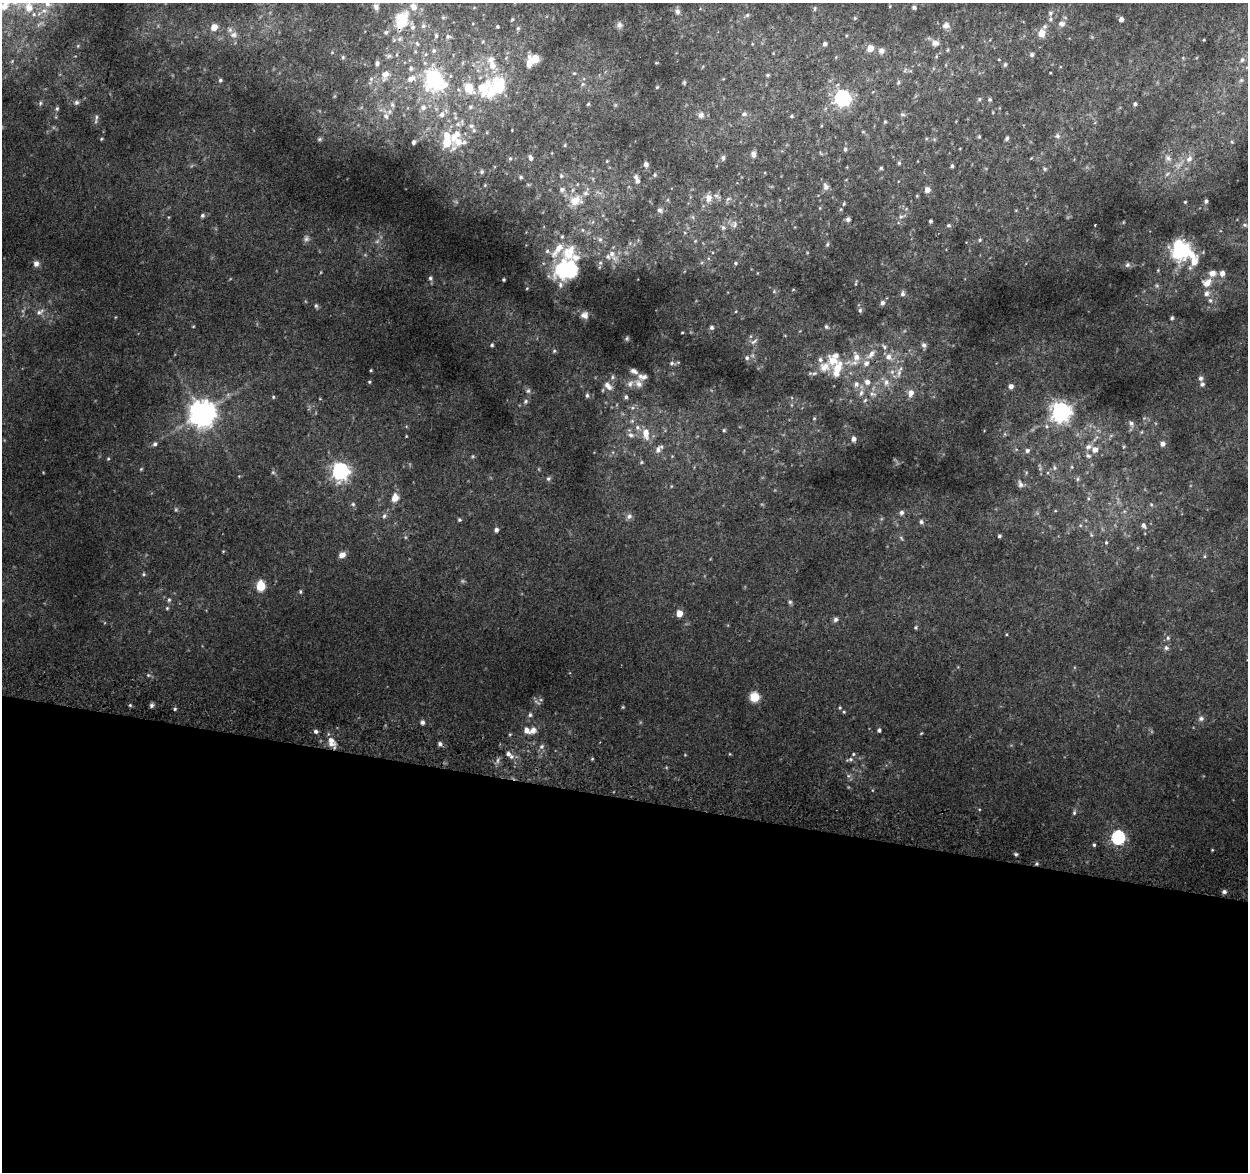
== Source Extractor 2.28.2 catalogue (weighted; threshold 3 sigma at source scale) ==
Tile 14 of 4 x 4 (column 2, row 4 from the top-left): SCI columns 1254-2499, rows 266-1435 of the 5008 x 5270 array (HDU 1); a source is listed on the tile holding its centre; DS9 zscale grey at full resolution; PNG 1250 x 1174 px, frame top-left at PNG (2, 3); no overlay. Shown black and unused: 32% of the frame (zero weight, under 2 of 3 exposures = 2% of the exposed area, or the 3 px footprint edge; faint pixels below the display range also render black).
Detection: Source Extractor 2.28.2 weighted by HDU 2 'WHT'; one run over the whole footprint, this tile lists its part. Background 0.0812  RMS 0.015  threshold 0.0656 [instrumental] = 3 sigma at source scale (4.5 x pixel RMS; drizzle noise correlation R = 1.50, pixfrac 1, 0.0396/0.0396 arcsec/px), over >= 5 px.
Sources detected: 322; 5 too faint to see at this stretch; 2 inside a brighter object's white glare — not listed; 38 inside a brighter listed object's ellipse — not listed separately; the other 277 listed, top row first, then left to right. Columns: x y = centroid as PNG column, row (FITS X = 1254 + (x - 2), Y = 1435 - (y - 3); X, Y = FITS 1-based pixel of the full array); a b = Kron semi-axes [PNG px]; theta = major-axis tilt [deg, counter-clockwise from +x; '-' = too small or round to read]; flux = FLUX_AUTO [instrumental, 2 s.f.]
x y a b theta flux
47 4 8 7 - 5.5
4 6 9 9 - 12
890 6 4 3 - 1.3
376 7 9 7 -74 6.7
914 7 6 5 - 3
815 8 6 4 -85 1.8
677 12 8 6 -85 5.8
1050 13 7 6 - 3.7
747 15 6 5 - 2.7
855 18 5 5 - 1.8
1121 19 4 4 - 7.2
402 20 20 17 84 51
512 20 5 3 - 1.9
1062 24 9 8 - 6.8
619 25 9 8 - 5.5
946 25 10 9 - 7.7
423 26 7 6 - 4.3
497 26 3 3 - 1.8
214 27 5 5 - 18
518 28 6 5 - 2.6
386 32 7 6 - 2.8
1042 33 10 8 80 15
234 35 11 8 6 7.8
436 35 6 4 -89 2.8
448 36 7 6 - 3.1
483 42 5 4 - 1.7
935 43 10 7 -1 7.2
417 44 7 5 -68 2.3
825 44 4 4 - 4.2
870 48 5 5 - 20
947 50 6 4 88 1.5
434 51 6 6 - 3.2
881 51 8 8 - 6.4
1032 55 5 5 - 3.4
389 56 8 4 44 2.8
343 57 5 5 - 2.1
534 60 12 8 29 32
1242 60 7 6 - 4
377 63 5 5 - 3.7
1005 64 5 5 - 2.4
492 65 13 11 -61 16
411 68 6 6 - 3.1
574 73 5 4 - 1.6
385 75 14 9 64 11
768 75 5 4 - 1.6
371 79 6 5 - 2.6
411 79 12 7 28 10
434 79 19 14 -85 140
220 80 5 4 - 2.6
1241 80 6 6 - 2.8
684 82 6 5 - 1.9
898 82 6 4 61 2
583 84 6 6 - 2.7
499 86 15 13 -88 69
657 87 5 4 - 1.5
483 89 21 17 -56 37
842 98 7 6 - 430
979 99 5 4 - 2.1
990 99 4 4 - 2.4
76 102 7 6 - 3.5
40 103 6 5 - 2.4
588 104 5 4 - 1.6
1135 104 5 4 - 2.9
392 105 7 5 -64 3.2
470 107 7 5 17 2.6
57 108 6 4 74 2.5
423 108 8 7 - 5.7
442 114 8 7 - 7.3
744 114 8 6 8 4
902 114 7 5 -7 2.7
701 115 9 8 - 5.5
386 116 9 6 -62 6.8
791 116 4 4 - 1.6
96 117 9 5 82 3.4
885 122 4 3 - 1.7
456 135 22 11 53 30
1057 136 7 7 - 3.7
979 137 4 4 - 1.7
1007 138 6 4 60 2.4
101 139 4 3 - 1.2
319 139 6 5 - 2.1
413 142 5 4 - 3.1
1232 142 5 4 - 1.6
565 145 5 3 - 1.4
845 149 5 4 - 2.2
753 154 7 6 - 5.5
510 158 4 3 - 2
530 158 6 4 -77 4.2
723 158 6 6 - 3.7
1168 158 9 7 -46 6.6
1189 159 10 7 48 8.5
607 161 4 4 - 1.1
899 163 5 4 - 1.7
646 164 5 5 - 6.1
952 166 4 3 - 2.5
881 168 4 4 - 1.9
1045 169 5 4 - 2.2
482 172 5 4 - 2.2
1167 174 7 4 45 2.7
655 175 6 5 - 2.1
561 176 6 4 -70 2
521 177 4 3 - 2
637 181 5 5 - 5.3
826 186 10 7 -72 6.2
562 190 8 7 - 4.2
927 190 5 5 - 9.4
917 196 4 3 - 1.3
709 198 11 9 86 11
728 199 7 5 43 3.2
575 201 17 13 10 22
1206 201 5 4 - 3.3
1185 202 4 3 - 1.4
659 210 6 5 - 3.8
202 215 6 5 - 2.9
901 216 8 4 8 3.1
848 219 6 5 - 3.9
931 221 4 3 - 2.7
734 224 11 6 78 5.5
948 225 5 5 - 2.6
1095 225 2 2 - 1.2
1245 225 7 5 -22 2.5
723 228 7 6 - 4
306 239 8 6 33 4.3
600 240 6 5 - 2.7
980 240 5 4 - 1.8
827 244 6 5 - 2.2
547 251 6 6 - 3.8
1185 251 18 10 64 63
569 252 89 20 62 110
612 254 19 7 -62 11
1194 262 15 9 70 16
735 263 5 4 - 2.2
36 264 8 7 - 6.1
1127 265 7 6 - 3.7
1222 273 6 5 - 7.9
430 278 6 5 - 3
504 280 3 3 - 1.9
856 283 8 3 69 1.6
1207 283 13 10 27 14
527 288 4 3 - 1.3
793 290 5 3 - 1.1
774 291 5 5 - 2
1206 293 8 7 - 5.7
903 294 6 5 - 3.8
882 303 5 5 - 4.3
316 306 6 5 - 2.5
860 310 6 5 - 2.7
40 312 12 6 33 6.4
584 315 11 9 -21 8.3
1172 318 5 4 - 2.2
193 326 4 3 - 1
712 327 5 5 - 3.2
826 327 5 4 - 2.2
682 332 4 2 - 1.2
627 338 7 5 -90 2.4
754 341 11 5 38 4.2
492 345 4 4 - 2.1
924 345 7 6 - 4.5
884 347 9 5 -40 3.8
554 351 5 5 - 2.2
871 354 15 7 49 11
856 357 12 8 -83 13
888 357 9 8 - 9.5
747 358 6 6 - 3.8
833 361 19 13 -31 25
672 363 7 5 17 3.3
371 370 3 3 - 1.2
634 371 10 6 -25 6
892 372 7 6 - 4.6
899 373 15 5 80 8.2
612 377 6 5 - 3.1
1200 378 6 5 - 4.2
369 382 4 3 - 1.6
867 382 7 7 - 7.7
886 382 10 8 -86 8.6
638 383 12 9 -53 9.9
856 384 7 7 - 6
1202 384 5 5 - 3.8
608 386 15 9 -47 11
1011 386 5 5 - 7.5
528 391 8 6 73 3.3
861 393 10 6 74 5.6
911 393 9 7 74 10
873 394 11 6 -8 6.3
587 395 6 4 90 3.1
273 397 4 4 - 1.6
626 397 6 5 - 3.5
865 400 6 4 45 2.1
526 401 7 6 - 3.2
1061 412 7 7 - 900
202 413 9 8 - 1800
814 418 5 4 - 1.4
632 421 7 5 44 3.5
1131 423 9 6 -63 4.3
724 430 4 4 - 1.8
646 434 16 9 -81 19
1005 434 6 3 -72 1.7
631 435 9 7 -20 6.3
854 439 5 5 - 6.3
155 444 6 6 - 3.6
1162 444 5 5 - 6.3
1088 447 9 7 22 5.4
658 450 11 7 67 7.7
1095 450 6 6 - 9.2
1027 451 6 5 - 3.8
473 456 6 4 71 1.8
1088 456 8 5 -25 3.3
108 459 4 4 - 1.6
641 462 6 4 23 2
1054 468 7 4 -82 2.4
141 469 5 3 - 1.5
340 471 7 7 - 560
273 472 5 5 - 2.2
548 479 6 6 - 2.8
1077 479 6 4 89 2.2
1020 484 10 6 -71 4.6
395 498 10 8 72 12
1088 499 5 3 - 1.9
353 504 5 5 - 2.5
1151 504 5 4 - 1.8
1055 511 5 3 - 1.1
901 513 6 6 - 4.6
384 516 7 5 74 3.4
629 516 8 7 - 4.9
459 520 5 4 - 2.1
921 522 7 5 -61 3.5
1144 526 9 6 -71 4.6
496 530 5 4 - 4.6
999 536 4 3 - 2.5
405 537 6 3 -71 1.7
901 538 7 4 -47 2.2
1106 542 5 4 - 1.7
342 555 8 6 29 8.3
144 574 5 4 - 1.9
261 586 6 5 - 64
300 592 6 4 -89 1.9
169 600 6 5 - 2.6
790 602 6 6 - 2.4
167 608 5 5 - 1.8
679 613 5 5 - 18
835 619 7 6 - 3.8
916 627 4 4 - 1.9
1168 638 6 5 - 2.5
1166 648 7 6 - 3.6
148 675 5 5 - 2.3
754 697 7 7 - 33
130 705 5 4 - 1.8
151 705 5 5 - 3.2
623 707 5 3 - 1.3
840 707 5 4 - 1.8
175 709 5 4 - 1.9
844 712 4 4 - 1.6
530 715 6 5 - 2.8
1201 718 7 6 - 4.2
422 722 5 4 - 4.4
533 730 10 8 45 8.4
879 730 4 3 - 3.4
316 731 5 5 - 4
921 733 4 3 - 1.3
510 734 5 3 - 1.3
331 740 10 8 -30 9.2
440 744 5 5 - 4.2
541 746 7 5 35 3.6
508 754 8 6 -43 6.5
853 754 5 4 - 1.7
592 759 4 3 - 1.2
851 759 6 5 - 2.9
498 760 7 4 71 3.2
848 776 6 4 45 2.3
979 809 4 3 - 1.2
1074 813 6 5 - 2.6
1118 838 7 6 - 240
1094 845 4 4 - 2.1
1212 850 4 3 - 1.3
1016 854 4 4 - 2.2
1036 864 5 4 - 2.1
1224 892 5 5 - 3.8
Overlapping masked pixels (flux is a lower limit): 1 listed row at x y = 1036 864
Isophote crosses this tile's border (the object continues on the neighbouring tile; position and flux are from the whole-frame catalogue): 2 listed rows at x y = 47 4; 4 6